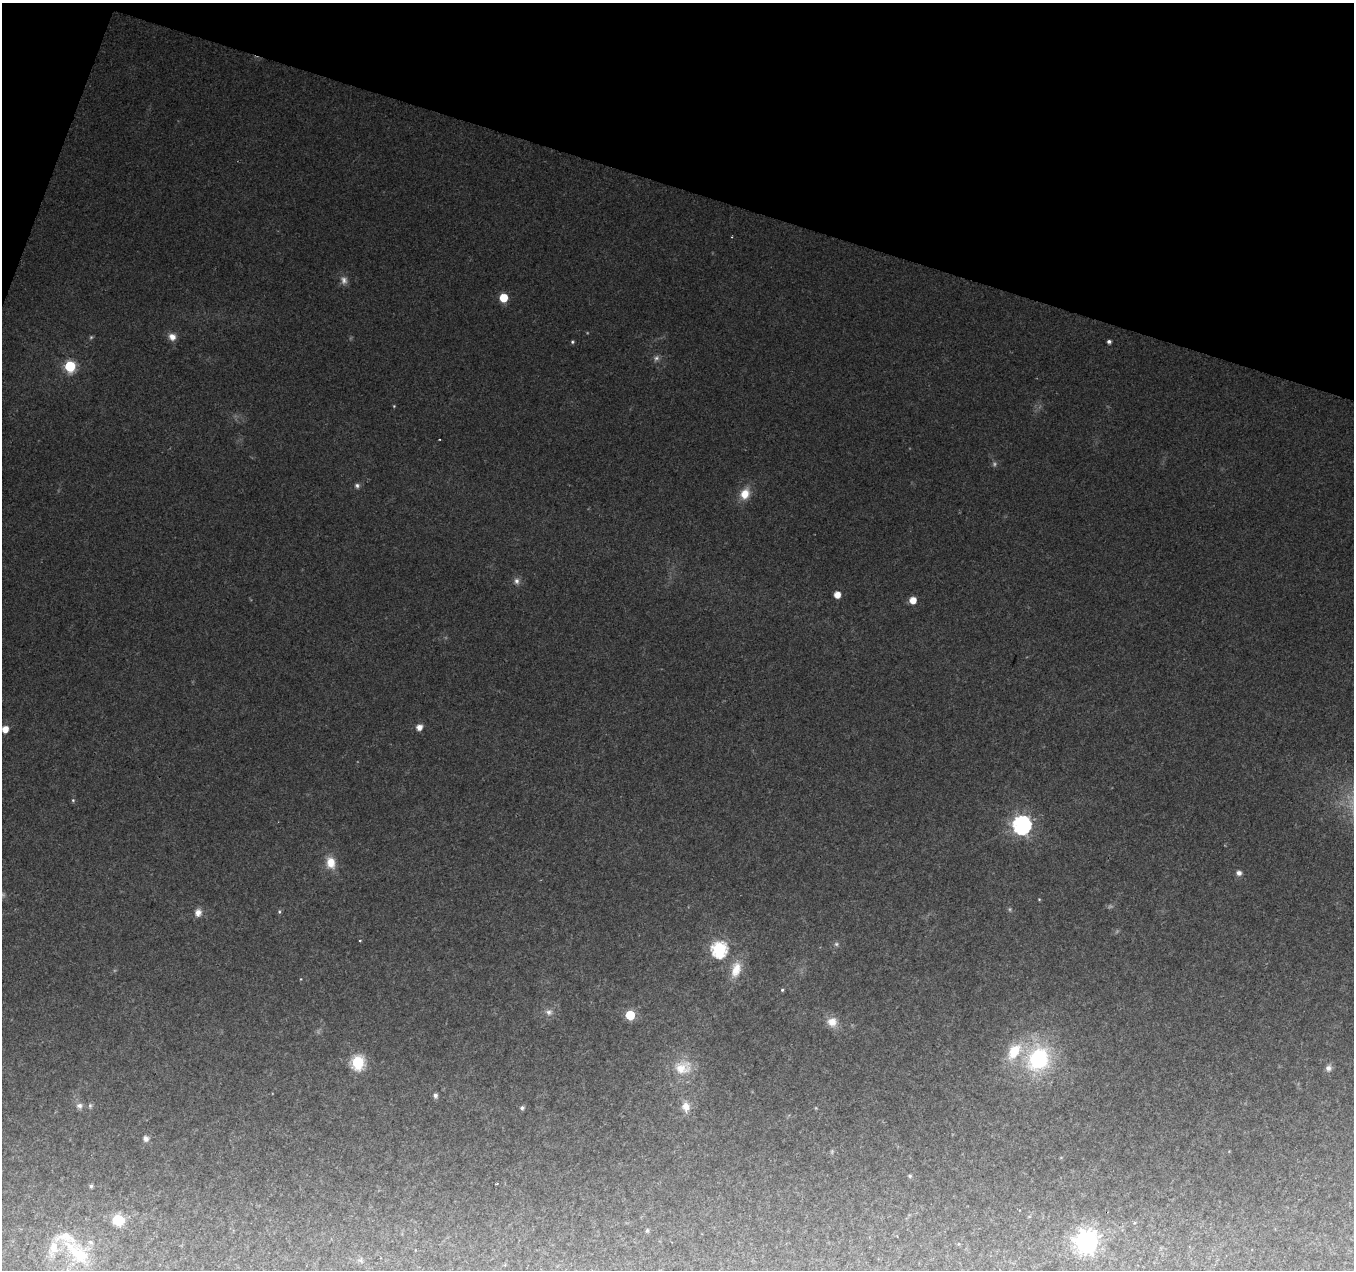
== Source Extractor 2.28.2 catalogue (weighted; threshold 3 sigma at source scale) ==
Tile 2 of 4 x 4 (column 2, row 1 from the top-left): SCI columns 1360-2711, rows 4085-5352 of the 5415 x 5566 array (HDU 1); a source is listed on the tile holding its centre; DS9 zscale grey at full resolution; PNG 1356 x 1272 px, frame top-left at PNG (2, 3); no overlay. Shown black and unused: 16% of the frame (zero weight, under 2 of 3 exposures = <1% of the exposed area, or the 3 px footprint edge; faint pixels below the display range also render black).
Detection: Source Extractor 2.28.2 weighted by HDU 2 'WHT'; one run over the whole footprint, this tile lists its part. Background 0.0481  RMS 0.0066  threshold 0.0298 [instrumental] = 3 sigma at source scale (4.5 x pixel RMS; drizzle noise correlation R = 1.50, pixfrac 1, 0.0396/0.0396 arcsec/px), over >= 5 px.
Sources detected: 50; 2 too faint to see at this stretch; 1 cosmic-ray / hot-pixel residue — not listed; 2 inside a brighter listed object's ellipse — not listed separately; the other 45 listed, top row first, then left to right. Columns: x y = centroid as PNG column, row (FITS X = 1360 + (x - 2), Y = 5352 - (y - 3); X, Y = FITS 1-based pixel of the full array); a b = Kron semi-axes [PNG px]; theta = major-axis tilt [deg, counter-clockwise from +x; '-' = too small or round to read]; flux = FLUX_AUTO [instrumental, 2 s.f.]
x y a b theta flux
344 280 11 8 -77 3
503 298 5 5 - 17
172 337 9 8 - 4.1
1109 341 4 3 - 1.6
572 342 5 4 - 0.83
656 358 8 6 22 1.8
70 366 6 6 - 46
357 485 7 5 -87 1.4
745 494 12 10 68 8.5
516 581 8 7 - 2.3
837 594 5 5 - 6.7
913 600 5 5 - 7.7
419 727 5 5 - 4.9
5 729 5 5 - 7.4
73 800 5 4 - 0.7
1022 825 7 7 - 240
331 862 13 10 -82 8.4
1239 873 6 6 - 2.3
279 912 5 3 - 0.75
198 913 8 7 - 4.2
360 941 2 2 - 0.81
836 944 6 5 - 1.1
719 949 7 7 - 130
736 969 21 12 72 10
782 990 4 4 - 0.72
549 1012 8 7 - 2.4
630 1015 6 5 - 29
832 1022 12 11 - 6.5
1014 1051 22 13 56 18
1038 1059 29 24 62 57
358 1062 7 6 - 76
682 1068 25 17 10 14
1328 1068 8 8 - 2.4
435 1095 5 5 - 2.2
79 1106 9 7 7 2.4
686 1107 13 11 -80 5.9
522 1108 5 5 - 1.4
146 1139 7 6 - 2.3
910 1176 4 4 - 0.91
91 1186 5 5 - 1.2
118 1220 8 8 - 21
647 1230 5 5 - 0.87
1087 1242 8 8 - 450
54 1247 17 11 89 9.2
75 1252 48 15 -52 26